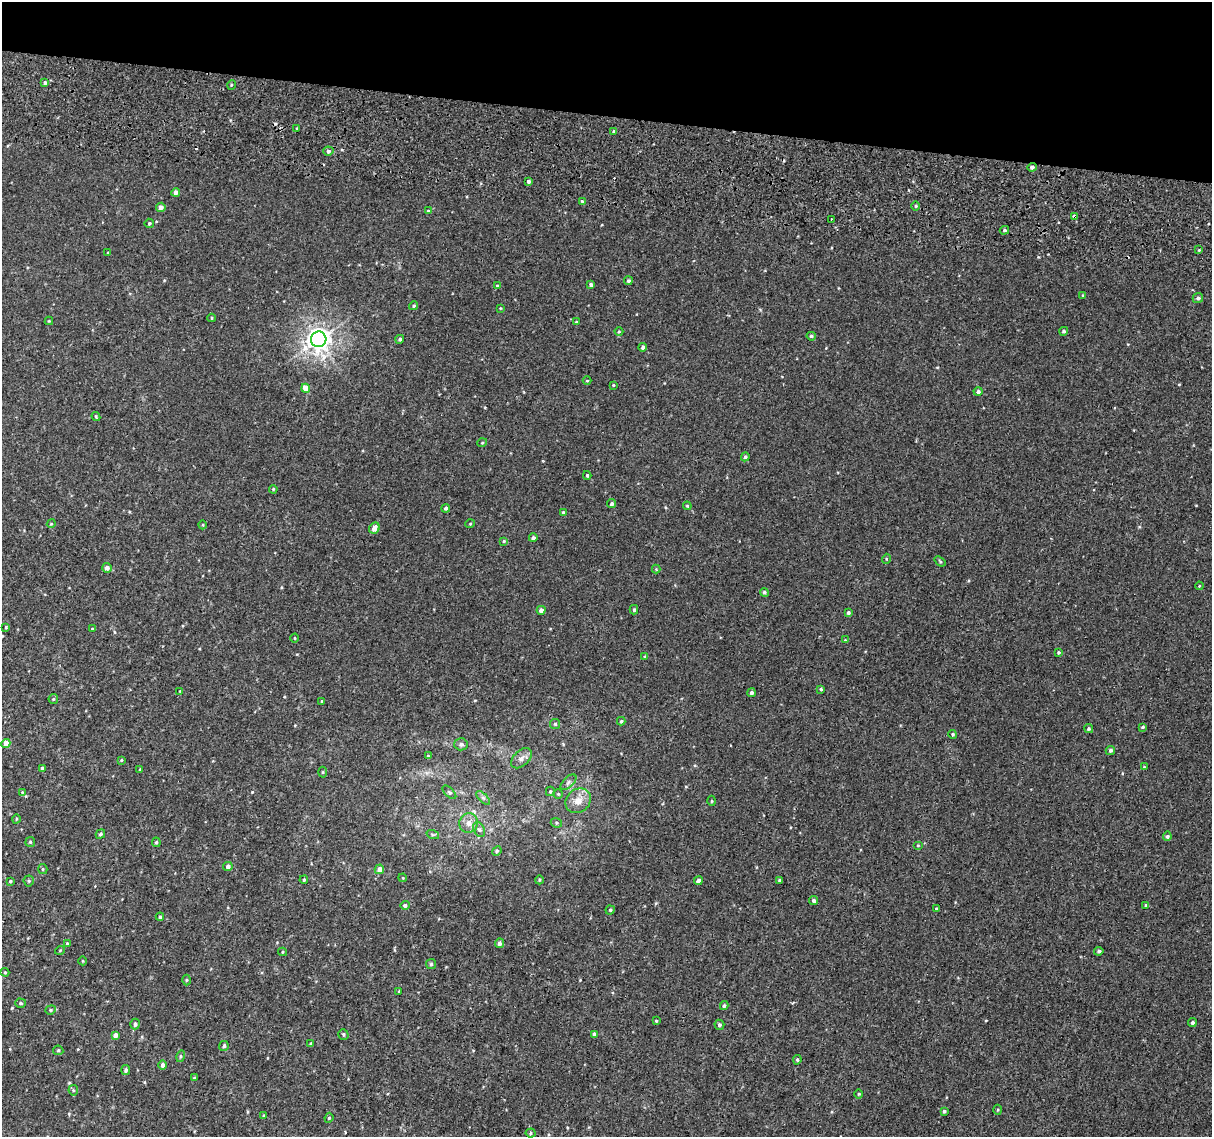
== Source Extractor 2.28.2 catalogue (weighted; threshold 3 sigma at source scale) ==
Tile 2 of 4 x 4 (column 2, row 1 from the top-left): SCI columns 1258-2467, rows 3735-4869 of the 4945 x 5257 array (HDU 1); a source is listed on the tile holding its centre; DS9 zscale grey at full resolution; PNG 1214 x 1139 px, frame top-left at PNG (2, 2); each listed source drawn as its Kron ellipse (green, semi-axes under 4 px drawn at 4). Shown black and unused: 10% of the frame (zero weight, under 2 of 3 exposures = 6% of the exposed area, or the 3 px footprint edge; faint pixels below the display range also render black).
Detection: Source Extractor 2.28.2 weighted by HDU 2 'WHT'; one run over the whole footprint, this tile lists its part. Background 0.00573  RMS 0.0057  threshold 0.0256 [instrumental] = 3 sigma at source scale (4.5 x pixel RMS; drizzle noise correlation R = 1.50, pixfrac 1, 0.0396/0.0396 arcsec/px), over >= 5 px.
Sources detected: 162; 4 cosmic-ray / hot-pixel residue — neither listed nor drawn; the other 158 listed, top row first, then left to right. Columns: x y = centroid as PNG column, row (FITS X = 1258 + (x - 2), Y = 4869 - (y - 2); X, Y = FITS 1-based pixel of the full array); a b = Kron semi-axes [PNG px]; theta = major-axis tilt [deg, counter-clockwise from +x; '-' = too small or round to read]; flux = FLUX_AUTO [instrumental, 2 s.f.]
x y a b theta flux
45 83 4 4 - 1.2
231 85 5 3 - 0.55
297 129 3 3 - 0.63
614 131 4 3 - 0.84
328 151 5 4 - 1.2
1032 167 5 4 - 1.6
529 181 4 4 - 1.1
176 192 4 4 - 2.2
582 201 4 3 - 0.55
916 206 4 3 - 0.53
161 207 5 4 - 2.3
428 211 4 4 - 0.74
1075 216 4 3 - 4.8
831 219 2 2 - 0.59
149 223 5 4 - 0.91
1004 230 5 4 - 0.7
1199 250 4 3 - 0.52
108 253 3 3 - 0.45
628 281 4 4 - 0.99
591 285 4 4 - 1.1
497 286 4 4 - 0.49
1083 295 4 3 - 0.41
1198 298 5 5 - 1.3
413 306 4 4 - 0.8
500 308 4 3 - 0.4
212 318 4 3 - 0.51
49 321 4 4 - 0.44
576 322 3 3 - 0.5
1064 331 4 4 - 1
619 332 4 3 - 0.5
811 336 4 3 - 0.97
319 339 8 7 - 400
400 339 4 4 - 1
643 347 4 4 - 1.5
587 381 4 3 - 0.41
613 385 4 3 - 0.41
306 388 4 4 - 7.1
978 392 4 4 - 1.2
96 417 5 3 - 0.61
482 443 5 3 - 0.44
745 457 4 4 - 0.98
587 475 4 3 - 0.71
273 489 4 3 - 0.51
612 504 4 4 - 1.3
687 506 4 4 - 0.7
446 508 4 4 - 1.1
563 512 4 3 - 0.62
51 524 4 3 - 0.48
470 524 5 3 - 0.47
203 525 4 3 - 0.45
374 528 6 5 - 3.8
533 538 4 4 - 1.4
504 541 4 3 - 0.58
886 559 5 3 - 0.51
940 561 6 3 -37 0.66
107 568 5 5 - 2.4
656 569 4 4 - 0.47
1199 586 4 3 - 0.45
764 592 4 4 - 0.94
541 610 4 4 - 2.3
634 610 5 4 - 0.79
848 613 4 4 - 0.98
6 627 3 3 - 0.62
92 629 3 3 - 0.41
295 638 4 3 - 0.41
845 640 3 3 - 0.36
1059 652 4 3 - 0.81
645 656 4 3 - 0.43
821 689 4 4 - 0.72
180 691 3 2 - 0.35
751 693 4 4 - 1.2
53 699 5 5 - 0.67
322 701 4 3 - 0.56
621 721 4 4 - 0.76
555 724 5 5 - 0.67
1143 727 3 3 - 0.72
1089 729 5 4 - 0.92
953 734 4 4 - 0.69
6 743 4 4 - 5.4
461 744 7 6 - 1.5
1110 750 5 4 - 1.3
428 756 4 4 - 0.46
521 758 12 7 42 2.6
121 760 4 3 - 0.54
1144 767 3 3 - 0.5
42 768 4 3 - 0.78
140 769 4 3 - 0.43
323 772 5 3 - 0.59
568 782 10 5 44 1.4
550 791 4 3 - 0.66
22 792 4 3 - 0.36
449 792 8 4 -44 0.96
558 794 5 4 - 0.58
483 798 9 3 -45 1.1
578 801 13 11 40 5.6
712 801 5 3 - 0.51
16 819 5 3 - 0.44
469 823 10 9 - 3.4
556 823 6 4 -22 0.82
479 829 8 5 -61 1.4
100 834 5 4 - 1
433 835 6 4 -18 0.76
1167 836 5 4 - 1.1
30 842 5 5 - 0.75
156 842 5 4 - 0.89
918 845 5 3 - 0.46
497 851 5 4 - 0.66
228 866 4 4 - 2.2
43 869 5 4 - 0.67
379 869 5 4 - 3.2
403 878 4 3 - 0.49
304 880 4 3 - 0.68
539 880 4 3 - 0.46
779 880 4 4 - 0.78
10 881 4 3 - 0.57
29 881 5 5 - 0.87
698 881 4 4 - 2.2
814 901 4 4 - 1.3
405 905 5 4 - 1.5
1146 905 4 4 - 0.75
936 909 3 3 - 0.92
610 910 4 4 - 0.78
160 917 4 4 - 0.89
500 943 5 4 - 1.6
67 944 4 3 - 0.73
60 950 5 3 - 0.43
1099 951 5 4 - 1.1
282 952 4 4 - 0.61
83 961 4 3 - 0.43
431 964 5 5 - 0.84
5 972 4 3 - 0.66
186 980 5 3 - 0.58
399 991 4 3 - 0.42
21 1003 5 4 - 0.83
724 1006 4 4 - 0.88
51 1010 5 4 - 0.72
656 1021 4 3 - 0.55
1192 1023 4 4 - 1.1
135 1024 5 5 - 1.6
719 1025 5 5 - 1.1
343 1034 5 5 - 0.98
594 1034 4 4 - 1.6
115 1035 4 4 - 2.8
311 1044 3 3 - 0.91
224 1046 5 4 - 1.2
58 1050 5 5 - 0.78
181 1056 6 4 75 0.8
797 1060 5 3 - 0.85
162 1065 5 4 - 2.1
126 1070 5 4 - 1.1
194 1078 4 3 - 0.52
73 1090 5 5 - 0.69
859 1094 5 3 - 0.54
998 1110 5 3 - 0.54
944 1111 4 3 - 0.95
264 1116 4 3 - 0.52
329 1118 5 4 - 0.67
531 1133 5 4 - 0.74
Overlapping masked pixels (flux is a lower limit): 1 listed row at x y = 1075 216